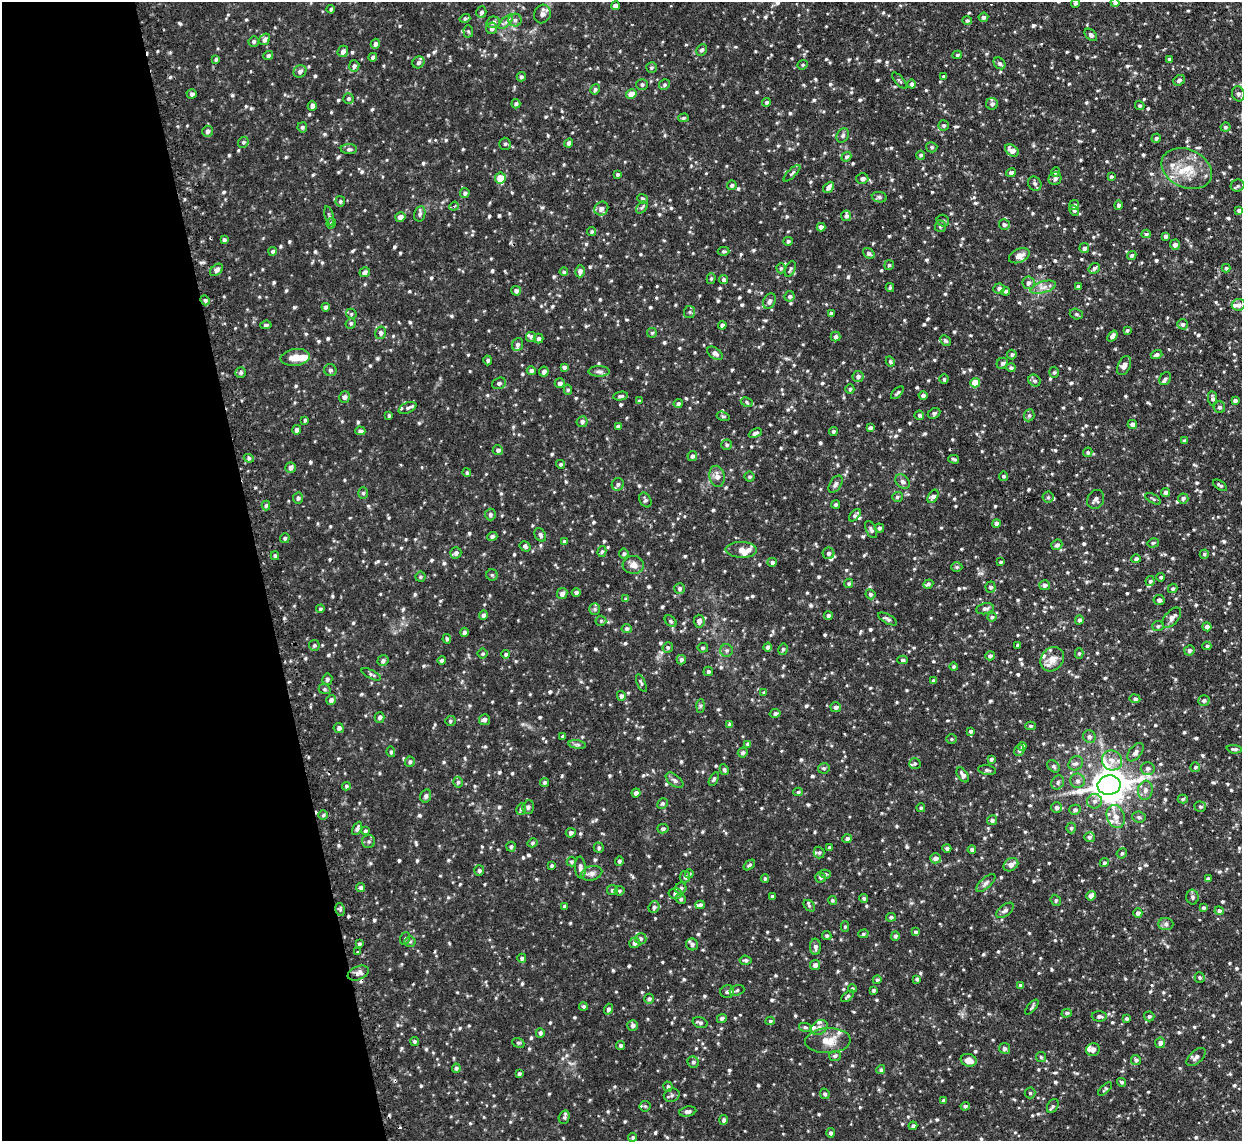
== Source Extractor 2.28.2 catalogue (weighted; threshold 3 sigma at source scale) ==
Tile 5 of 4 x 4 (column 1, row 2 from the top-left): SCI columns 34-1273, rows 2441-3579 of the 5026 x 4998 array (HDU 1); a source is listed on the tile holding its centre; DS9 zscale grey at full resolution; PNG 1244 x 1143 px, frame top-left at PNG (2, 2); each listed source drawn as its Kron ellipse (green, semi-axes under 4 px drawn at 4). Shown black and unused: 21% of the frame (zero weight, under 2 of 3 exposures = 4% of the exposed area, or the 3 px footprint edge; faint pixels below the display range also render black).
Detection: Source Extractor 2.28.2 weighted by HDU 2 'WHT'; one run over the whole footprint, this tile lists its part. Background 0.101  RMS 0.0077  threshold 0.0345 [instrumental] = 3 sigma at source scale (4.5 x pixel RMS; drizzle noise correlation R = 1.50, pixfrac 1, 0.05/0.05 arcsec/px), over >= 5 px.
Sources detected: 1065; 3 cosmic-ray / hot-pixel residue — neither listed nor drawn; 27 inside a brighter listed object's ellipse — not listed separately; of the other 1035, all 500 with FLUX_AUTO >= 1.15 (the completeness limit of this list) listed and drawn (535 fainter detections not listed), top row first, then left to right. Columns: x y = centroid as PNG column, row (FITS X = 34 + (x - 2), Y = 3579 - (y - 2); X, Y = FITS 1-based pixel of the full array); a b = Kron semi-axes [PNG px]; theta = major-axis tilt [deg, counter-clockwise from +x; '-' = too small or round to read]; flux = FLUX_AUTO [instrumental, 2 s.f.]
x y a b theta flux
1075 3 4 4 - 1.5
1115 3 4 4 - 1.9
615 6 4 4 - 3.1
331 9 4 4 - 1.2
481 12 6 5 - 1.8
542 14 9 8 - 3.2
983 17 5 4 - 1.9
465 18 5 4 - 1.4
515 20 6 6 - 2.1
967 20 5 4 - 1.4
493 22 7 5 15 2.3
506 22 9 3 45 1.9
491 28 6 5 - 2.5
468 31 6 5 - 1.2
1091 35 7 5 -45 1.9
265 39 6 5 - 2.6
254 41 5 5 - 1.5
375 44 5 4 - 2.1
702 50 6 5 - 2
343 51 6 5 - 2.8
268 55 5 4 - 1.8
957 55 4 3 - 1.2
373 57 4 4 - 2
216 59 4 3 - 1.6
1169 59 3 3 - 1.4
418 62 6 5 - 1.9
999 63 6 5 - 1.6
803 65 5 4 - 1.2
354 66 6 5 - 2
651 67 5 5 - 1.3
300 71 7 6 - 2.6
944 76 4 4 - 1.5
521 77 4 4 - 1.4
1179 80 6 5 - 2.1
900 81 10 3 -49 1.2
642 84 6 5 - 1.7
911 84 4 4 - 1.6
664 85 5 5 - 1.3
595 89 5 5 - 1.7
192 94 5 4 - 1.7
631 94 5 4 - 7.5
1238 94 7 6 - 2.3
348 98 5 5 - 1.4
766 102 4 4 - 1.3
516 104 5 4 - 1.7
992 104 6 6 - 2.3
1140 105 5 4 - 1.5
312 106 5 4 - 3
683 118 5 4 - 1.2
943 125 5 5 - 1.2
302 127 5 5 - 1.5
1225 127 5 4 - 1.2
207 131 5 5 - 2.7
843 135 7 6 - 1.6
1156 138 5 4 - 1.4
243 142 6 5 - 1.3
569 143 5 4 - 2.2
505 144 6 5 - 1.6
932 147 6 5 - 1.4
349 149 8 5 -1 1.7
1012 150 7 5 -37 4.6
921 155 4 4 - 1.3
846 157 5 4 - 1.4
1187 168 26 19 -25 21
1056 172 5 4 - 1.6
792 173 11 3 44 1.5
1011 173 5 4 - 1.9
618 174 4 4 - 1.3
1111 176 3 3 - 1.2
500 178 5 5 - 13
862 179 6 5 - 3
1055 179 6 6 - 2
1035 184 7 6 - 1.9
732 185 5 4 - 1.5
1238 186 7 6 - 1.6
829 187 6 4 46 3.1
465 193 5 4 - 1.7
879 197 7 5 -10 1.7
643 199 6 4 -38 1.1
340 201 5 4 - 1.2
1074 205 5 5 - 2.3
1118 205 5 4 - 2.1
454 206 5 4 - 1.2
642 208 7 4 48 1.4
601 209 7 6 - 3.8
1074 210 5 4 - 1.2
1239 210 4 3 - 2.1
420 214 8 5 78 2.1
329 216 10 3 -75 1.4
846 216 5 5 - 1.8
400 217 5 4 - 3.8
943 221 6 6 - 1.6
331 223 5 4 - 1.4
1004 225 5 5 - 1.6
940 226 6 5 - 1.6
821 227 4 4 - 2.4
592 231 4 4 - 1.2
1146 234 4 4 - 1.4
1166 236 4 4 - 2.2
224 240 4 4 - 1.5
788 241 4 4 - 1.5
1175 245 5 5 - 2.7
1084 248 5 5 - 2.3
273 251 4 4 - 1.4
724 251 6 4 -1 1.2
869 253 6 5 - 1.9
1132 255 5 4 - 1.4
1019 256 11 6 24 4.7
889 265 5 5 - 1.3
781 268 5 4 - 1.2
1094 268 6 5 - 1.8
1226 268 4 4 - 1.3
790 269 8 5 64 1.6
217 270 7 5 40 3
580 271 6 4 76 2.9
365 272 5 5 - 2.4
564 272 4 4 - 1.2
711 279 5 4 - 1.2
724 280 4 4 - 1.8
1028 283 6 6 - 2.7
1078 286 3 3 - 1.4
890 287 4 3 - 1.3
1043 287 13 5 16 4.2
999 288 5 5 - 2
516 291 5 5 - 2.1
1006 291 4 4 - 1.3
790 296 5 5 - 1.6
205 300 5 4 - 1.4
769 301 8 6 64 2.3
1239 305 7 5 8 2.6
326 307 4 4 - 2
689 312 6 6 - 1.6
831 313 4 3 - 1.9
351 314 5 5 - 1.2
1076 314 7 5 -17 1.4
351 323 5 5 - 1.3
1183 324 5 5 - 1.8
266 325 6 3 7 1.2
722 325 4 4 - 2.1
1127 330 4 3 - 1.2
381 333 6 5 - 2.1
652 333 5 5 - 1.2
1112 336 6 4 51 2.8
531 337 5 5 - 1.7
835 337 5 5 - 1.8
539 339 5 4 - 1.9
945 340 6 4 -45 1.2
518 344 6 5 - 1.7
715 353 9 5 -36 3
1012 355 5 4 - 1.3
1156 355 6 4 15 2
295 357 15 8 7 7.8
488 360 5 4 - 1.6
890 361 5 4 - 1.2
1002 363 6 5 - 1.7
1124 366 10 6 67 4
564 367 4 3 - 1.8
1011 368 4 4 - 1.4
330 370 6 6 - 2.1
531 371 4 4 - 2
599 371 10 5 0 2.2
544 372 5 4 - 2.6
1054 372 5 5 - 1.4
241 373 5 5 - 1.5
858 377 5 5 - 2.1
944 379 5 4 - 1.3
1165 379 7 5 54 1.8
1034 381 6 5 - 1.9
499 383 7 5 20 1.8
560 383 5 5 - 2.4
975 383 5 4 - 13
850 389 4 4 - 1.3
568 390 5 4 - 1.2
897 393 8 3 44 1.3
923 395 4 4 - 2
620 396 7 3 9 1.4
345 397 6 5 - 2.3
1212 398 7 4 -80 2
639 401 4 4 - 1.2
1235 401 4 3 - 2
747 402 6 4 -28 1.2
678 404 4 4 - 1.6
1219 407 6 5 - 2.1
407 408 9 5 25 2
934 413 6 5 - 1.5
919 415 5 4 - 1.4
1029 415 6 5 - 1.5
389 416 4 3 - 1.2
723 416 6 4 -16 1.2
305 420 4 3 - 1.3
582 422 5 5 - 1.8
1132 424 5 4 - 2.8
618 426 4 4 - 1.2
870 428 4 4 - 2.4
296 430 5 4 - 2.3
360 431 5 4 - 1.8
833 431 4 4 - 1.4
755 433 7 4 25 2.1
1184 441 4 4 - 1.6
727 445 5 5 - 1.5
498 450 5 5 - 2.1
1088 452 5 4 - 1.3
692 456 5 4 - 1.9
249 458 5 4 - 1.3
954 459 5 3 - 1.4
561 464 4 4 - 1.3
290 468 5 5 - 2.6
467 473 4 4 - 1.5
717 476 10 7 -79 4.5
1004 476 4 4 - 1.5
750 477 5 5 - 1.3
902 481 8 6 -44 2.1
618 484 6 6 - 2.3
835 484 10 5 57 2.1
1220 485 8 4 -35 1.4
1165 492 4 4 - 2.2
363 493 5 5 - 1.5
933 496 7 5 58 2.8
897 497 5 5 - 1.4
1048 497 5 5 - 1.3
298 498 5 5 - 1.8
1183 498 5 5 - 1.6
1096 499 10 8 62 2.8
1153 499 9 4 -31 1.3
645 500 8 5 -63 1.6
836 504 4 4 - 1.4
266 505 5 4 - 1.5
490 514 6 5 - 1.9
855 515 7 4 50 1.7
996 523 4 4 - 2.5
879 528 4 4 - 1.7
871 529 9 5 -63 2
540 535 7 5 -60 1.9
492 536 5 4 - 1.9
285 538 5 5 - 1.4
564 541 4 4 - 1.2
1153 543 6 4 14 1.2
1057 545 6 5 - 2.1
525 546 6 4 -33 1.6
741 550 16 8 -1 6.4
602 551 6 4 73 1.2
456 553 5 5 - 2.4
828 553 6 6 - 2.2
624 554 5 5 - 1.4
1204 554 4 4 - 1.2
275 556 4 3 - 1.5
1136 559 4 4 - 1.9
772 562 5 4 - 2
1001 562 3 3 - 1.2
633 565 10 9 - 4.4
957 567 5 4 - 1.4
492 575 6 5 - 1.2
420 577 5 5 - 1.2
1161 577 4 4 - 1.2
1150 581 5 4 - 1.3
849 583 5 4 - 1.3
928 584 5 4 - 1.3
1044 585 5 5 - 2.5
990 587 5 5 - 1.7
1173 588 5 4 - 1.4
680 589 5 5 - 1.8
576 592 4 4 - 1.8
562 594 5 5 - 2.9
870 594 5 4 - 1.5
626 599 4 3 - 1.8
1159 600 5 5 - 2
320 609 4 4 - 1.2
595 609 6 5 - 1.3
985 609 9 5 12 2.1
483 615 5 4 - 2
828 616 4 4 - 2
992 617 4 4 - 1.4
1172 618 12 6 49 4.3
887 619 10 4 -29 1.9
1079 620 4 4 - 1.8
601 621 5 5 - 1.2
671 621 6 4 -42 1.3
699 621 6 5 - 3.1
1158 626 6 5 - 1.4
1207 627 4 4 - 2.4
627 629 5 4 - 1.9
464 632 4 4 - 1.9
447 639 5 3 - 1.4
314 645 5 5 - 1.4
1018 645 4 3 - 1.6
1207 646 4 4 - 1.2
668 647 5 5 - 1.5
768 647 4 4 - 2
703 648 5 4 - 1.2
783 649 6 4 78 1.5
727 650 6 6 - 1.8
1189 650 5 5 - 2
1079 653 5 4 - 1.2
482 654 5 5 - 1.2
506 654 4 4 - 1.4
990 656 5 4 - 2
1052 659 13 10 51 7.8
442 660 4 4 - 1.8
681 660 4 4 - 1.7
902 660 5 4 - 1.3
383 661 5 5 - 2
953 667 4 4 - 1.2
708 671 5 4 - 1.7
371 674 11 4 -26 1.9
327 679 5 5 - 1.7
933 681 4 3 - 1.5
641 683 9 4 -65 1.4
325 689 6 5 - 1.2
764 693 4 4 - 1.3
621 696 5 4 - 2
1135 699 5 4 - 1.5
331 700 5 5 - 2.7
1204 701 6 5 - 1.9
700 706 7 4 88 1.2
836 707 5 5 - 2.3
775 713 5 4 - 1.9
380 717 5 5 - 2
484 720 5 5 - 2.4
450 721 5 5 - 1.3
729 724 4 4 - 1.7
1031 726 5 4 - 1.4
339 728 5 5 - 2.1
970 731 4 3 - 1.7
563 736 3 3 - 1.3
1089 737 6 6 - 2.2
951 739 5 5 - 1.2
748 744 4 4 - 2.2
577 745 9 4 -8 1.6
1022 746 4 4 - 1.8
1234 749 8 3 -5 1.7
1019 750 6 5 - 1.5
391 752 5 4 - 1.2
1135 752 10 6 51 2.9
743 753 5 4 - 1.6
991 759 4 4 - 1.3
1112 760 10 9 - 6.2
410 762 5 5 - 1.7
915 763 5 5 - 1.2
1076 763 7 6 - 2.3
1053 766 7 5 -42 1.7
1195 767 5 5 - 1.2
824 768 6 5 - 1.4
1148 768 7 6 - 2.7
724 770 6 4 -63 1.4
987 770 9 4 -8 1.8
963 775 8 5 -54 2.9
714 779 7 4 61 1.5
674 780 10 5 -38 2.2
1077 781 7 7 - 2.5
458 782 5 4 - 1.4
544 782 4 4 - 1.2
1058 782 7 6 - 1.8
1109 785 11 9 10 1500
346 786 4 4 - 1.4
1145 790 9 7 82 3.6
798 792 5 4 - 1.2
636 793 4 4 - 3
426 796 7 5 74 1.8
1183 799 5 4 - 1.2
1095 801 7 7 - 3
662 803 5 5 - 1.3
528 807 7 5 74 1.6
1057 807 5 5 - 2.4
1200 807 6 5 - 1.2
921 808 4 4 - 1.2
521 809 6 4 76 1.5
1075 810 6 5 - 1.8
323 815 5 4 - 1.3
1116 817 12 8 -70 6.2
1139 817 7 5 -5 1.6
992 820 5 5 - 2
357 828 7 4 62 1.9
1071 828 5 4 - 1.6
663 829 5 4 - 1.5
365 831 4 3 - 1.2
571 833 5 5 - 2.2
1089 837 5 5 - 1.7
847 839 5 4 - 1.7
369 841 6 6 - 1.7
532 843 5 4 - 1.2
511 847 5 5 - 1.3
599 848 5 5 - 1.4
829 848 4 4 - 2.1
947 848 4 4 - 1.6
972 850 4 3 - 1.7
819 852 6 5 - 1.4
1122 853 5 5 - 1.2
935 858 5 5 - 3.6
619 861 5 4 - 1.4
571 862 5 5 - 1.2
1104 863 5 4 - 1.3
749 865 6 4 39 1.3
1011 865 8 6 33 4.6
551 866 4 4 - 1.2
580 868 11 5 -85 2.9
479 870 5 5 - 1.5
592 873 11 7 14 3.6
689 874 5 4 - 1.2
825 874 5 4 - 1.2
685 877 6 5 - 1.6
821 877 5 5 - 1.6
765 879 4 3 - 1.2
1208 879 4 4 - 2.1
986 883 12 5 42 2.3
361 887 4 4 - 1.9
681 888 6 5 - 1.9
612 890 5 5 - 1.6
619 891 5 5 - 1.2
675 893 7 5 2 2.6
772 896 4 3 - 1.3
1091 896 5 4 - 4.2
1192 897 7 6 - 1.8
864 898 4 4 - 1.4
681 899 5 5 - 1.6
832 900 4 4 - 1.3
1056 900 6 5 - 1.2
700 905 5 4 - 1.6
564 906 4 4 - 1.6
809 906 7 4 -45 1.3
654 907 6 5 - 1.7
1203 908 4 4 - 1.7
340 909 6 4 -78 1.3
1005 910 10 5 38 2.3
1219 911 4 4 - 1.8
1138 913 4 4 - 2.3
891 917 5 4 - 1.6
1166 924 7 6 - 2
845 927 5 4 - 1.2
915 932 4 4 - 1.4
863 934 5 4 - 1.2
827 936 5 4 - 1.4
895 936 5 4 - 1.8
405 938 6 5 - 1.2
641 939 5 5 - 1.9
410 942 6 5 - 1.3
634 943 5 5 - 2.9
359 944 3 3 - 1.4
692 944 6 5 - 2.3
815 947 8 5 -88 2.4
357 952 3 3 - 1.2
522 958 4 4 - 1.6
745 960 6 4 -6 1.5
815 965 5 5 - 2.9
358 973 11 6 23 3.3
1200 977 5 5 - 1.3
917 979 4 4 - 1.2
877 980 4 4 - 1.2
1020 985 4 3 - 1.3
852 989 4 4 - 1.2
737 990 7 5 19 1.5
873 990 4 4 - 1.2
727 992 7 6 - 2.3
848 996 7 4 38 1.4
649 999 5 5 - 1.6
583 1006 4 4 - 1.4
1032 1007 9 3 51 1.3
608 1009 5 4 - 1.8
1067 1013 5 4 - 1.3
1099 1016 7 5 -2 2
1149 1016 5 5 - 1.4
722 1018 5 4 - 1.9
1127 1019 4 4 - 1.4
770 1021 4 4 - 1.2
700 1023 8 5 -19 1.9
633 1025 5 5 - 2.4
805 1027 6 3 -13 1.2
819 1027 9 6 35 3.1
540 1033 5 4 - 1.9
414 1041 4 4 - 1.2
828 1041 23 12 2 11
518 1043 6 4 -21 1.2
1160 1043 5 5 - 2.4
621 1045 5 4 - 1.5
1004 1048 5 5 - 2.2
1093 1050 7 6 - 2.7
835 1056 6 5 - 1.3
1041 1057 5 5 - 1.2
1196 1057 12 6 43 3
969 1060 8 6 -17 5.1
1136 1060 5 5 - 1.9
693 1062 6 5 - 1.8
456 1068 5 4 - 1.5
881 1070 4 4 - 1.5
519 1074 4 3 - 1.4
1121 1082 4 3 - 1.2
668 1087 5 4 - 1.3
1105 1089 9 4 43 1.2
1030 1093 5 5 - 1.2
825 1094 5 4 - 1.2
672 1095 8 6 20 1.9
944 1100 4 4 - 1.9
645 1106 5 5 - 1.2
965 1106 4 4 - 1.4
1053 1106 7 5 58 1.4
688 1111 8 5 11 2.3
564 1117 7 5 73 1.6
724 1120 5 4 - 1.8
913 1126 4 4 - 1.8
830 1133 5 4 - 1.6
633 1137 4 4 - 1.4
Overlapping masked pixels (flux is a lower limit): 1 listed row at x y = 217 270
Isophote crosses this tile's border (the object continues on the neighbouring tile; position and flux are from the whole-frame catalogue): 2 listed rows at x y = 1115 3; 1239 305